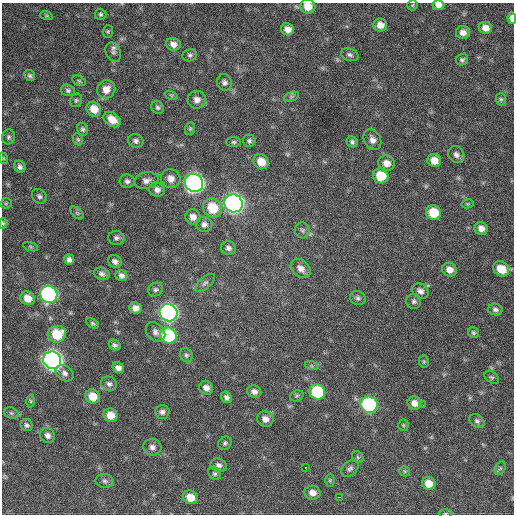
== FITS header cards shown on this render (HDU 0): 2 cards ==
NAXIS1  =                  512 / Axis length
NAXIS2  =                  512 / Axis length

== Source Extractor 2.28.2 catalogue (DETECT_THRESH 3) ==
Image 512 x 512 px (HDU 0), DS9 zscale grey, 1 PNG px = 1 image px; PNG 516 x 516 px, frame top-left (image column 1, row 512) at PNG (2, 3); each listed source drawn as its Kron ellipse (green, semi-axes under 4 px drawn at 4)
Background 333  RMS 19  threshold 56.7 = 3 sigma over >= 5 px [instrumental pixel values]
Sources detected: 130; all 130 listed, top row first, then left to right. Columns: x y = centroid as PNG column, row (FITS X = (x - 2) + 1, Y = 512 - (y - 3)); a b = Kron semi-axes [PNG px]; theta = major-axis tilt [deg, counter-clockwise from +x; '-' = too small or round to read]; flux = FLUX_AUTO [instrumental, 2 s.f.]
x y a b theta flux
412 5 5 5 - 1500
438 5 6 5 - 6300
308 6 7 7 - 17000
101 14 6 5 - 2300
46 15 6 4 -18 1600
512 18 6 4 -85 6800
380 25 7 6 - 10000
485 28 7 6 - 9000
288 29 6 6 - 8400
108 32 6 5 - 1900
463 32 7 6 - 7600
173 44 7 6 - 7400
113 52 10 7 -67 4600
190 55 7 6 - 3200
350 55 9 6 -17 3500
462 60 6 5 - 2700
30 75 6 5 - 2600
79 81 7 4 -30 2000
224 82 8 7 - 4500
106 89 9 9 - 12000
68 90 7 5 -19 2800
171 95 7 4 -18 2000
291 96 8 3 19 2100
501 99 6 5 - 2100
76 100 7 6 - 2400
197 100 9 9 - 7700
158 107 7 6 - 2900
94 109 8 7 - 16000
112 120 9 7 -34 15000
83 129 6 5 - 2700
190 129 6 5 - 1900
8 137 7 6 - 3000
78 139 6 5 - 2000
372 140 11 8 -62 7300
136 141 8 7 - 4200
249 141 6 6 - 3200
234 142 7 5 -1 2600
352 142 6 5 - 3100
456 155 9 7 -55 5100
3 158 6 3 -71 1300
434 160 7 6 - 13000
261 162 8 7 - 15000
386 163 8 8 - 10000
20 167 6 5 - 3800
381 176 8 7 - 34000
171 178 10 9 - 9500
127 181 7 6 - 4100
146 181 12 8 12 6700
194 183 9 9 - 740000
157 190 8 7 - 6200
39 196 8 6 -45 3600
6 203 6 5 - 1800
233 203 9 9 - 770000
467 204 6 4 11 1800
213 208 10 9 - 40000
77 213 8 4 -44 2100
433 213 7 7 - 36000
193 217 8 7 - 8000
3 223 5 4 - 1800
204 224 8 7 - 5400
481 229 7 6 - 8100
302 230 8 7 - 3600
116 238 8 7 - 3800
31 246 8 3 -19 1900
228 248 7 7 - 4800
69 260 5 5 - 4000
115 261 7 6 - 5000
301 268 11 8 -40 8900
501 269 8 7 - 22000
450 270 7 6 - 9100
102 274 8 6 -21 4100
121 275 6 5 - 5100
205 283 12 5 41 3600
156 289 8 6 26 3200
420 291 9 7 -39 5800
49 294 9 8 - 400000
28 298 7 6 - 15000
358 298 8 7 - 3600
414 301 7 7 - 3500
135 308 6 5 - 7300
495 310 7 6 - 3800
169 313 9 8 - 610000
93 323 7 4 -31 2300
155 332 11 8 -45 6100
473 333 6 5 - 2500
57 334 9 8 - 38000
168 335 8 7 - 110000
115 345 6 5 - 3300
186 355 7 6 - 2700
52 360 9 8 - 910000
424 362 6 5 - 1800
312 366 7 4 -18 2100
118 368 6 5 - 6100
64 373 9 7 -36 5100
492 377 8 5 -39 2500
109 384 8 7 - 3900
206 388 7 6 - 7200
254 392 7 6 - 5800
317 392 8 7 - 81000
93 396 7 7 - 19000
297 396 7 5 22 2000
226 397 6 5 - 3700
31 401 6 4 -88 1900
414 403 7 6 - 8100
369 405 8 8 - 230000
423 405 2 2 - 2300
162 412 7 7 - 4000
11 413 7 5 -21 2600
111 415 7 6 - 15000
265 419 8 7 - 7700
477 421 8 6 -38 3400
27 425 6 6 - 2900
403 425 5 5 - 1600
48 435 8 7 - 5700
225 443 7 6 - 2700
152 447 9 8 - 6000
358 457 6 5 - 1900
219 465 8 6 -18 4800
305 467 3 3 - 3200
350 468 10 6 40 4000
500 468 7 5 59 2500
405 471 5 5 - 1600
215 474 7 5 -43 2600
330 480 6 5 - 1800
105 481 9 7 -9 3900
429 483 7 6 - 15000
312 493 8 7 - 9100
190 497 8 7 - 17000
339 497 3 2 - 6800
445 513 6 3 0 1300
At the frame edge (FLAGS 8, measured only in part): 5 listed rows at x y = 438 5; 308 6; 512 18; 3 223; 445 513